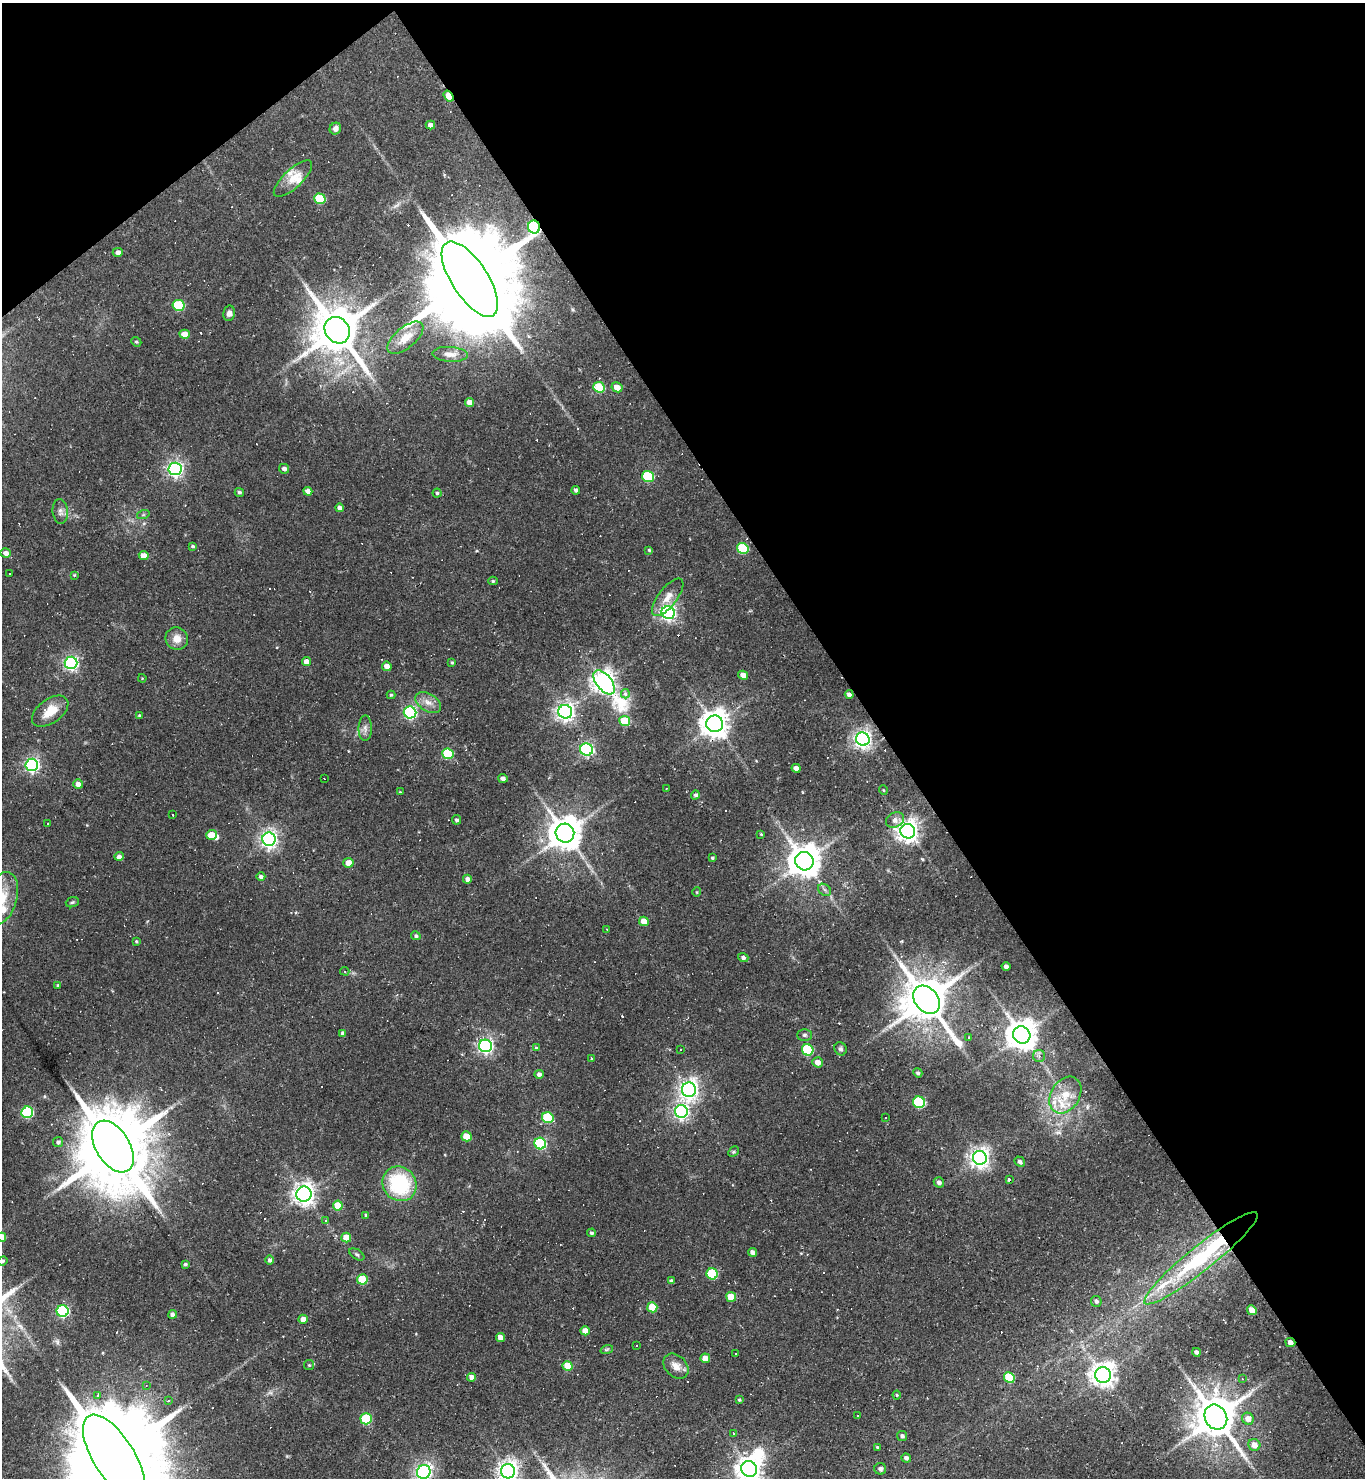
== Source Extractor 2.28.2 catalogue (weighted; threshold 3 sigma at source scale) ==
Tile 3 of 4 x 4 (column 3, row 1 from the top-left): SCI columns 3020-4382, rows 4429-5904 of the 5899 x 5904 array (HDU 1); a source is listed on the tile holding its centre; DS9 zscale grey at full resolution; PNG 1367 x 1480 px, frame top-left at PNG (2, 3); each listed source drawn as its Kron ellipse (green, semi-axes under 4 px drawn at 4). Shown black and unused: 38% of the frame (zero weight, under 2 of 3 exposures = <1% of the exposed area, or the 3 px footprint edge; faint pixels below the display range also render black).
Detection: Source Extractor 2.28.2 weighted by HDU 2 'WHT'; one run over the whole footprint, this tile lists its part. Background 0.069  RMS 0.0057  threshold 0.0258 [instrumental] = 3 sigma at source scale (4.5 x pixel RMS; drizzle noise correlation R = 1.50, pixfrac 1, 0.05/0.05 arcsec/px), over >= 5 px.
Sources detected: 245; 1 inside a brighter object's white glare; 51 cosmic-ray / hot-pixel residue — neither listed nor drawn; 8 inside a brighter listed object's ellipse — not listed separately; the other 185 listed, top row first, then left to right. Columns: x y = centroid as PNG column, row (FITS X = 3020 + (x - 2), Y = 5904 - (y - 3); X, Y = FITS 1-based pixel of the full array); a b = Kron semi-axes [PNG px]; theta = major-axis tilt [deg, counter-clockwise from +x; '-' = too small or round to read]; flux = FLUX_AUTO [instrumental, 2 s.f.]
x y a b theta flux
449 96 6 3 -55 14
430 125 5 4 - 3.1
335 128 6 5 - 2.7
293 179 25 9 43 7.9
320 199 6 5 - 27
534 227 6 6 - 120
118 252 5 4 - 2.6
470 279 43 18 -57 18000
178 305 6 5 - 42
229 313 7 6 - 2.2
337 330 14 11 -52 3000
185 334 5 4 - 8.2
405 338 22 10 40 8.2
136 342 5 4 - 0.81
450 354 18 7 -3 4.4
599 387 6 5 - 28
617 387 6 5 - 5.8
470 402 5 4 - 4.8
175 469 6 6 - 190
284 469 5 4 - 2.1
648 476 6 5 - 38
576 490 4 4 - 1.6
308 491 4 4 - 3
239 492 5 4 - 0.97
437 493 4 4 - 0.89
339 508 4 4 - 1.9
60 511 12 7 -84 2.6
143 515 6 4 19 0.85
193 546 4 3 - 0.88
743 548 6 5 - 36
649 550 3 3 - 0.67
6 553 5 4 - 3.1
144 556 5 4 - 5.4
9 574 2 2 - 0.61
74 575 3 3 - 0.54
493 581 5 4 - 0.85
668 597 22 9 52 6.3
668 613 7 6 - 200
177 639 11 11 - 5.8
306 662 4 4 - 4.8
452 662 4 3 - 0.75
71 663 6 6 - 140
387 666 5 4 - 3.5
743 675 5 4 - 4.6
142 678 4 4 - 0.56
604 682 14 7 -52 440
625 694 5 4 - 2.4
849 694 4 4 - 2.2
391 695 4 4 - 0.79
428 702 14 8 -31 4.6
50 711 21 12 36 11
410 712 6 6 - 110
565 712 7 6 - 280
139 715 4 4 - 0.53
625 721 5 5 - 16
715 724 8 8 - 730
365 728 13 6 90 2.5
863 739 7 6 - 260
587 749 6 6 - 110
448 754 6 5 - 33
32 765 6 6 - 150
796 768 4 4 - 2.8
324 778 3 2 - 0.35
503 778 5 4 - 2
78 784 5 4 - 3.1
666 789 2 2 - 0.31
883 790 5 3 - 0.46
400 792 3 3 - 0.38
695 795 4 4 - 1.3
172 814 3 3 - 9.2
456 820 5 4 - 1.2
895 820 9 7 29 3
48 824 3 3 - 1.4
908 831 7 7 - 430
565 833 9 9 - 1300
761 834 3 3 - 0.53
211 835 5 5 - 9
269 839 6 6 - 240
119 856 4 4 - 2.3
712 858 4 3 - 0.71
804 861 9 9 - 1200
348 863 5 5 - 5.4
261 877 4 4 - 2
467 879 4 4 - 2.3
824 890 7 5 -37 1.4
697 892 4 4 - 0.59
2 898 27 15 73 17
72 902 7 5 21 0.85
644 921 5 4 - 8
607 929 4 2 - 0.36
416 936 5 4 - 1.2
136 941 4 3 - 0.73
743 958 5 4 - 1.7
1006 967 4 4 - 2.3
345 971 5 4 - 0.76
58 985 4 3 - 0.83
926 1000 15 11 -50 2700
342 1033 4 4 - 1.6
804 1035 7 5 -1 1.2
1022 1035 9 8 - 1000
968 1038 3 3 - 1.5
485 1046 6 6 - 170
536 1048 4 4 - 0.79
840 1049 7 6 - 1.6
680 1050 3 2 - 0.38
808 1050 6 5 - 44
1039 1056 6 6 - 1.9
591 1058 3 3 - 0.71
818 1062 5 5 - 4.1
918 1073 5 4 - 1
539 1074 4 4 - 1.8
689 1090 7 7 - 300
1065 1095 20 14 58 12
919 1102 6 5 - 53
681 1111 6 6 - 160
27 1112 6 5 - 58
548 1118 6 5 - 32
886 1118 3 2 - 0.44
466 1136 5 5 - 12
58 1142 5 5 - 1.6
540 1143 6 5 - 57
113 1147 28 17 -58 8900
733 1152 6 4 45 0.82
980 1158 7 7 - 340
1020 1162 6 4 -34 1.5
1009 1180 3 3 - 5.9
939 1182 5 5 - 1.9
400 1184 18 16 -47 46
304 1194 7 7 - 340
338 1205 5 5 - 13
366 1215 3 3 - 0.95
326 1220 4 3 - 0.99
591 1233 4 4 - 1.1
2 1237 4 4 - 7.1
346 1238 5 5 - 10
752 1252 4 4 - 2.3
357 1254 8 5 -33 1.1
1201 1258 72 12 39 69
270 1260 5 4 - 1.6
3 1261 5 3 - 0.87
185 1264 4 3 - 0.95
712 1274 5 5 - 33
362 1279 5 5 - 19
671 1281 4 3 - 1.2
731 1297 5 5 - 13
1096 1301 5 5 - 1.6
652 1307 5 5 - 15
1252 1310 5 4 - 7.2
63 1311 6 6 - 86
172 1315 4 4 - 2.3
303 1319 4 4 - 3.8
585 1331 4 4 - 5.2
500 1337 4 4 - 4.5
1290 1342 5 4 - 2.5
637 1345 3 2 - 0.52
607 1349 6 4 19 1
1196 1352 4 4 - 2
736 1353 3 3 - 42
705 1358 5 4 - 5.9
309 1365 5 5 - 0.8
568 1366 5 5 - 14
676 1366 14 10 -45 5.3
1103 1375 8 7 - 500
471 1377 4 4 - 2.8
1009 1377 5 5 - 23
1242 1379 4 3 - 0.66
146 1385 3 3 - 0.58
98 1395 4 3 - 1.1
897 1395 4 4 - 0.58
739 1400 4 3 - 0.73
168 1401 3 3 - 0.71
858 1416 3 2 - 0.61
1216 1417 13 11 -59 2300
366 1419 5 5 - 37
1248 1419 6 5 - 4.9
733 1433 3 3 - 0.75
902 1436 5 5 - 1.7
1254 1445 6 5 - 5.5
877 1447 4 4 - 0.71
114 1456 47 20 -57 22000
906 1458 5 4 - 2
749 1469 8 7 - 580
880 1469 6 5 - 1.4
508 1471 7 7 - 370
424 1472 7 6 - 160
Overlapping masked pixels (flux is a lower limit): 5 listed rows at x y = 449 96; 534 227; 470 279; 1201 1258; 1290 1342
Isophote crosses this tile's border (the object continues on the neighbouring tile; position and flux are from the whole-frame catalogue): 7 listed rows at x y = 2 898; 2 1237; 3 1261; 114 1456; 749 1469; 508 1471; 424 1472